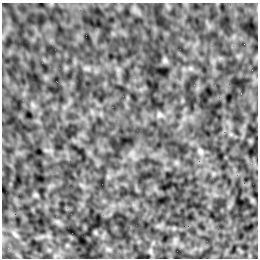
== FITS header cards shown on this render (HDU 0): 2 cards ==
NAXIS1  =                  256 /Number of positions along axis 1
NAXIS2  =                  256 /Number of positions along axis 2

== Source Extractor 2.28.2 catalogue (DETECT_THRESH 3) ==
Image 256 x 256 px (HDU 0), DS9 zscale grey, 1 PNG px = 1 image px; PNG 260 x 260 px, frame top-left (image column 1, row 256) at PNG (2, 3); no overlay
Background 2.37e-05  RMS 0.0022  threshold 0.00649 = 3 sigma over >= 5 px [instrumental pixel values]
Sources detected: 4; all 4 listed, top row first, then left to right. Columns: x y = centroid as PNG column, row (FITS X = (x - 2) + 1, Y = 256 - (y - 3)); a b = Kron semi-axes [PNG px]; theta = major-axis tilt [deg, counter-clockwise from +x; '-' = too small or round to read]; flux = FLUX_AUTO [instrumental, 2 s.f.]
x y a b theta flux
165 60 7 6 - 0.29
159 115 8 7 - 0.4
200 151 8 7 - 0.37
150 251 7 4 -90 0.29